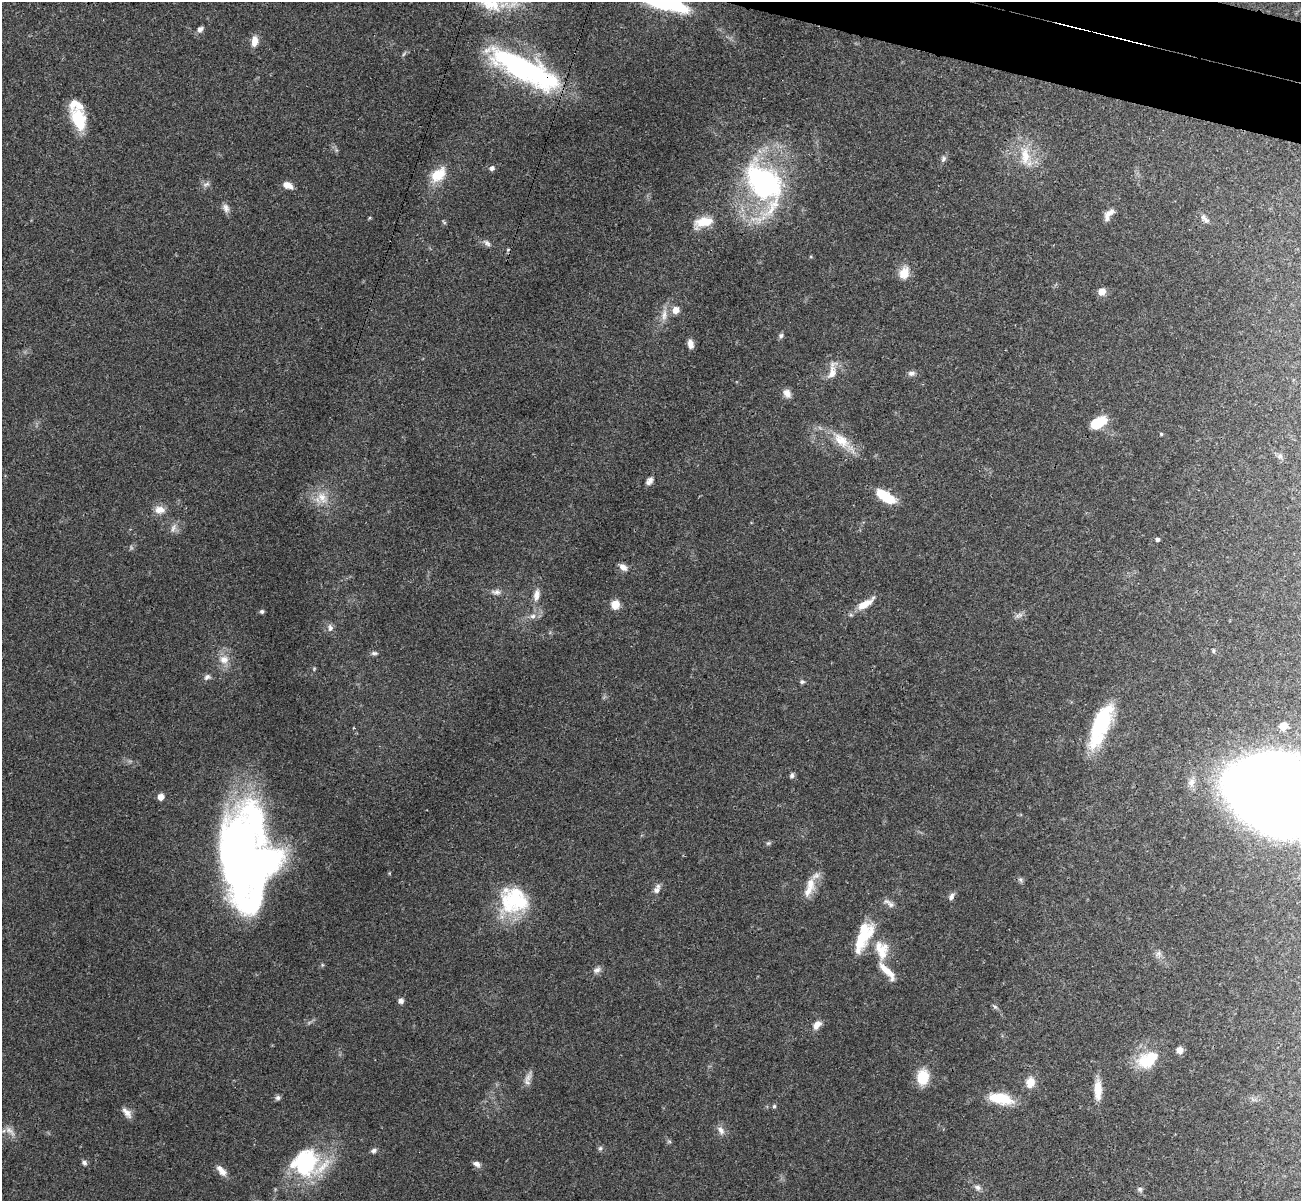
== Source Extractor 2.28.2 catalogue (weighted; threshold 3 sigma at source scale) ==
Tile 10 of 4 x 4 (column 2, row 3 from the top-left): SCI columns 1323-2621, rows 1510-2708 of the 5240 x 5291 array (HDU 1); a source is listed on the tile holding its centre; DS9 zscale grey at full resolution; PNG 1303 x 1203 px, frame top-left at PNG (2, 2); no overlay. Shown black and unused: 3% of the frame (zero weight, under 3 of 4 exposures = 6% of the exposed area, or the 3 px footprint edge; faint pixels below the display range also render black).
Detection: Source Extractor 2.28.2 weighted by HDU 2 'WHT'; one run over the whole footprint, this tile lists its part. Background 0.0482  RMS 0.0052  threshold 0.0236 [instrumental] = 3 sigma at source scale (4.5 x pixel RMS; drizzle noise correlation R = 1.50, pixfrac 1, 0.05/0.05 arcsec/px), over >= 5 px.
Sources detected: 103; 6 inside a brighter object's white glare — not listed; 6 inside a brighter listed object's ellipse — not listed separately; the other 91 listed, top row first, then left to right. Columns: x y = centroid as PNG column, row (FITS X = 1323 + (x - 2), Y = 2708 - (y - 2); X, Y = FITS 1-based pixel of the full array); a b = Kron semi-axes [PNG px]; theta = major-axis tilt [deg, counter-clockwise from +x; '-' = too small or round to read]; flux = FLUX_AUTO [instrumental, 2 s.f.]
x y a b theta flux
200 29 8 6 49 2.1
254 41 12 7 83 5.2
404 54 7 4 69 0.78
525 68 83 25 -22 100
79 119 26 14 -70 20
1025 156 29 13 -87 12
943 159 9 6 63 1.6
492 168 5 5 - 2
438 175 24 15 43 11
764 183 56 35 -56 110
206 184 11 5 19 1.6
288 185 11 7 -25 4.3
226 208 13 8 -72 2.5
1109 213 15 7 30 3.4
1206 220 10 7 -43 2.2
444 222 7 3 -46 0.63
704 222 23 11 14 11
487 243 12 6 -42 1.9
904 273 15 11 68 7.2
1102 292 6 6 - 6.4
676 310 7 6 - 4.9
664 315 18 6 83 4.1
781 336 7 6 - 1.3
690 344 11 7 -79 3.1
832 371 27 10 78 5.8
911 373 10 6 10 1.9
787 393 11 8 -57 3.5
1098 423 20 11 30 13
1161 434 4 4 - 0.64
841 440 27 14 -40 12
1280 456 6 6 - 1.4
650 481 11 6 50 2.4
886 496 23 9 -33 15
322 498 19 12 -55 8.6
160 510 13 10 -7 4.8
173 528 12 7 64 2.7
1158 539 4 4 - 1.4
623 567 10 7 -40 3.1
496 592 13 7 -3 2.5
536 595 17 8 79 4.1
615 604 9 8 - 6.4
865 604 26 8 32 7.4
262 611 5 5 - 0.98
533 616 8 7 - 2.1
330 628 10 7 82 2.1
1213 651 6 4 -89 0.77
374 653 9 5 6 1.3
224 660 13 12 - 5.7
207 677 9 7 26 1.8
802 682 7 5 -6 1.1
1101 723 45 15 66 40
1283 726 5 5 - 11
792 775 7 6 - 1.3
1191 782 13 10 77 3.9
1277 794 67 48 -23 1200
161 797 5 5 - 4.3
768 843 7 5 20 0.93
238 851 90 35 78 280
810 883 18 12 -77 6.2
657 890 10 8 44 2.6
951 897 10 7 61 2
513 898 41 30 58 35
889 903 18 6 -34 2.6
863 937 39 15 67 21
881 950 27 17 -75 14
1159 953 8 7 - 1.9
597 970 11 7 27 2.2
401 1001 6 5 - 2.2
995 1007 9 4 -46 1.1
817 1025 13 8 46 3.5
1179 1050 6 6 - 4
1146 1062 25 18 -28 15
923 1077 16 12 84 13
528 1078 18 7 61 3.2
1030 1082 13 11 75 5.9
1098 1090 24 9 -90 9
278 1098 7 6 - 1.5
1000 1098 29 12 -11 15
774 1106 5 4 - 0.76
127 1112 17 8 -51 3.4
10 1130 17 7 -42 3.4
721 1130 12 8 -57 3
669 1141 6 4 -19 0.74
600 1148 7 6 - 1.2
374 1150 8 6 26 1.4
305 1162 37 33 50 50
84 1163 7 6 - 1.4
476 1164 9 6 -31 2.1
221 1171 16 8 -48 4.2
977 1187 9 6 -27 1.8
1140 1189 7 6 - 1.4
Overlapping masked pixels (flux is a lower limit): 2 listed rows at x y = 525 68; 238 851
Isophote crosses this tile's border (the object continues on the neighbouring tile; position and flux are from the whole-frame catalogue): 1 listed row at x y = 1277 794